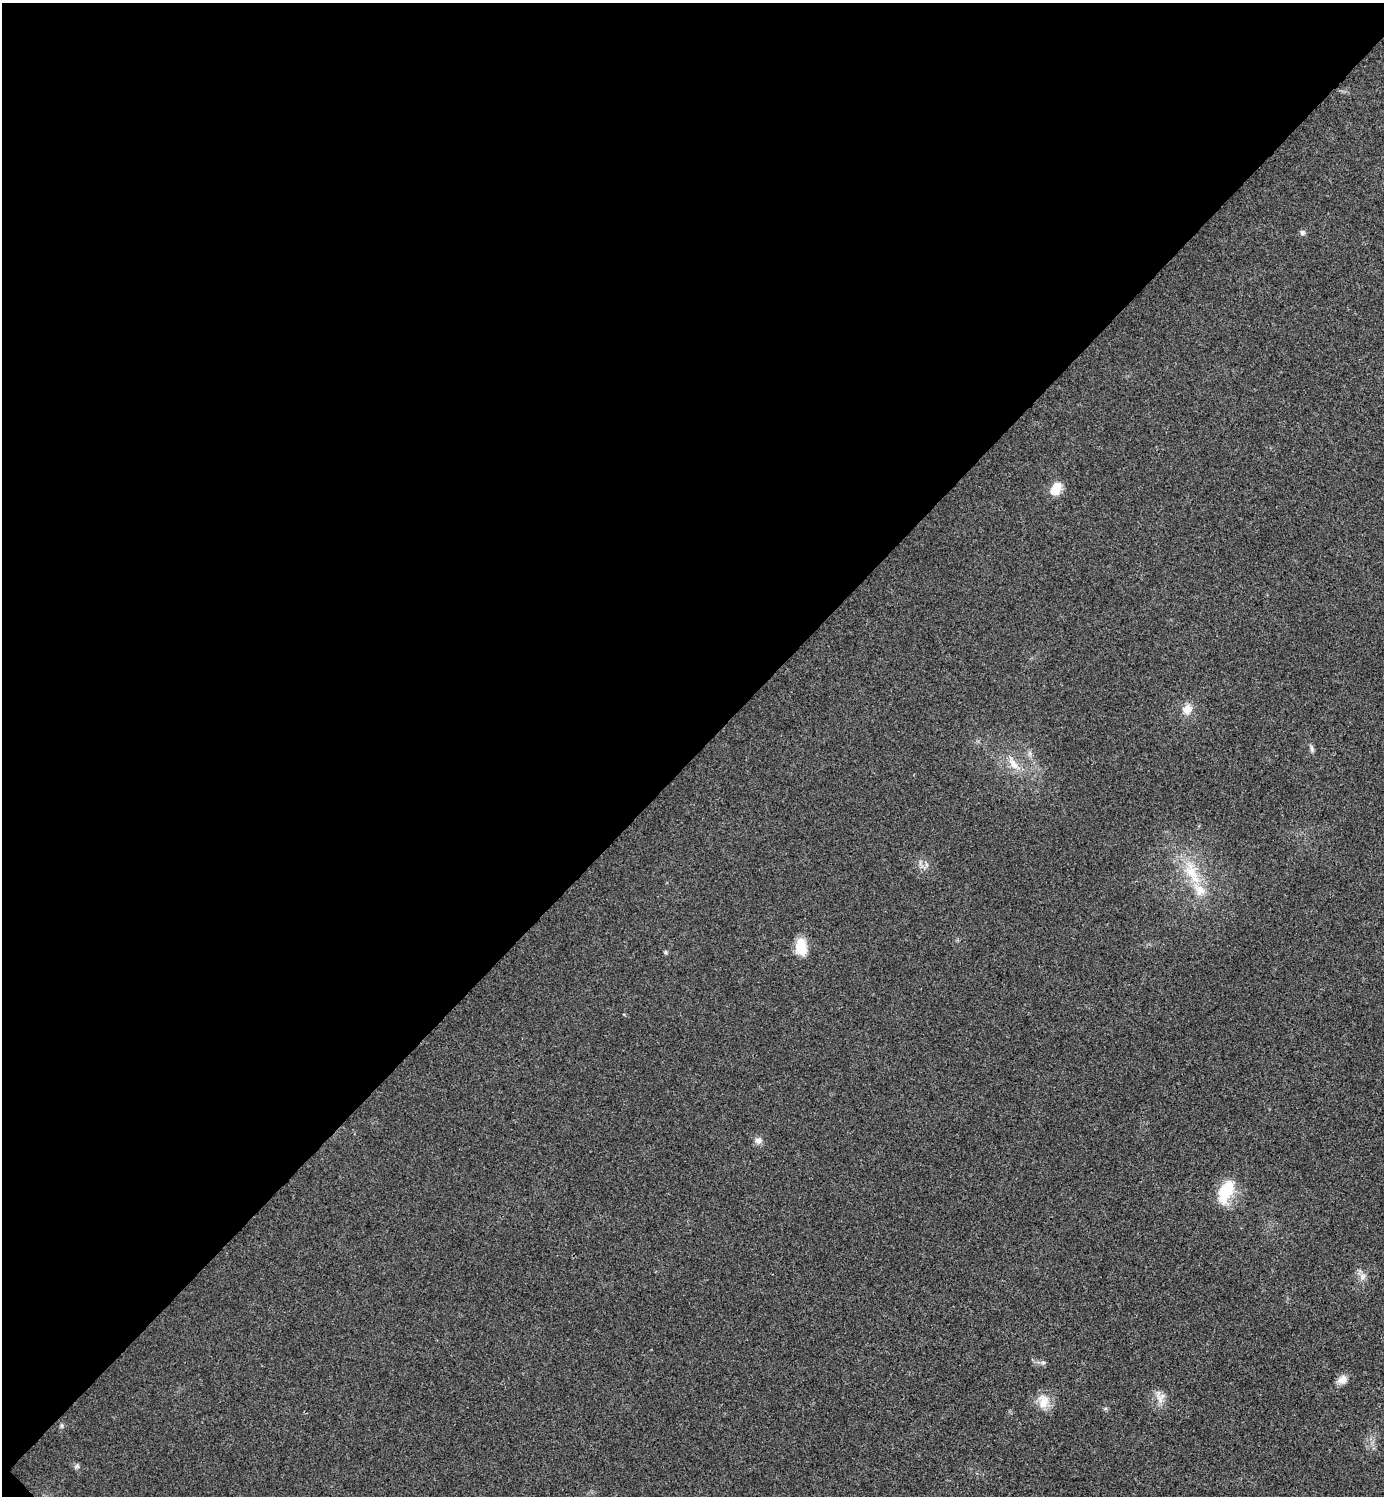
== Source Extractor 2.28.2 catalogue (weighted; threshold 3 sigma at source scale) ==
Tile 5 of 4 x 4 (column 1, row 2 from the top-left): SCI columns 159-1540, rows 3008-4501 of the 5998 x 5998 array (HDU 1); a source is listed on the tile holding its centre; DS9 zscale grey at full resolution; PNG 1386 x 1498 px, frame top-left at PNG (2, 3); no overlay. Shown black and unused: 51% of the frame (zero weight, under 3 of 4 exposures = <1% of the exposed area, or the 3 px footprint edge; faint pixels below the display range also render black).
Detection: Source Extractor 2.28.2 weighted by HDU 2 'WHT'; one run over the whole footprint, this tile lists its part. Background 0.02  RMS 0.0055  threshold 0.0247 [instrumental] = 3 sigma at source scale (4.5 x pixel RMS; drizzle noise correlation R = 1.50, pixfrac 1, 0.05/0.05 arcsec/px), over >= 5 px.
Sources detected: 17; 1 inside a brighter listed object's ellipse — not listed separately; the other 16 listed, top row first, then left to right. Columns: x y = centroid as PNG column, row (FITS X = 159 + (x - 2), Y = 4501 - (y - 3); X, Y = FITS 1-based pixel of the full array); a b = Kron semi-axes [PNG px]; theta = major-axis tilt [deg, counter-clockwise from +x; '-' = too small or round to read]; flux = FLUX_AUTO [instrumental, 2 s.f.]
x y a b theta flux
1302 233 7 7 - 1.3
1056 489 16 11 65 7.8
1187 709 13 11 68 5.4
1312 749 10 5 -77 1.4
1014 764 17 9 -54 6
1191 872 31 16 -62 19
801 947 18 11 -82 12
665 952 6 4 -90 0.72
758 1141 10 7 -23 2.3
1226 1191 31 16 66 18
1363 1276 9 6 74 2.4
1043 1362 7 4 -19 0.97
1342 1380 12 10 41 3.9
1160 1399 14 6 -62 3.7
1043 1402 20 13 89 7.6
77 1466 7 5 45 1.1